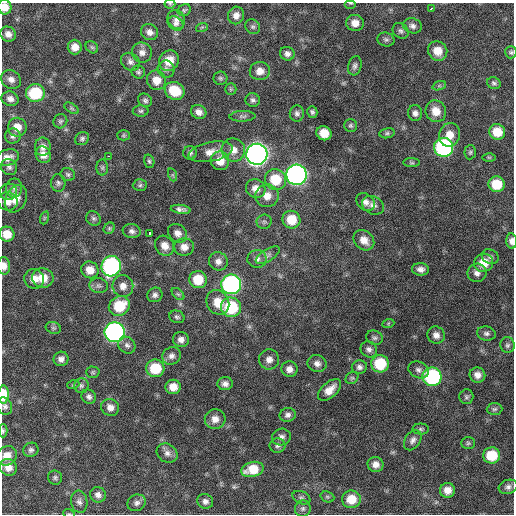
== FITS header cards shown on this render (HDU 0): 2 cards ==
NAXIS1  =                  512 / Axis length
NAXIS2  =                  512 / Axis length

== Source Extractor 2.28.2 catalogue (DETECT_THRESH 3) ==
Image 512 x 512 px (HDU 0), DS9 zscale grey, 1 PNG px = 1 image px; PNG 516 x 516 px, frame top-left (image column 1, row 512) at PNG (2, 3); each listed source drawn as its Kron ellipse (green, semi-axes under 4 px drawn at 4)
Background 360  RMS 20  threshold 59.7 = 3 sigma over >= 5 px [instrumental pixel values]
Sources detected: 185; all 185 listed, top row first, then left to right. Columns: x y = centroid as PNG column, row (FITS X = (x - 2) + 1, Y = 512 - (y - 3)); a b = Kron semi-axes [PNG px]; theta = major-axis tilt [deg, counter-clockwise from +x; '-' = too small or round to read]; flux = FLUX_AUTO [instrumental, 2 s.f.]
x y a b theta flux
351 3 6 3 0 1400
170 4 5 5 - 1700
5 7 7 6 - 14000
432 8 4 2 - 4300
184 10 7 5 32 2400
236 15 9 8 - 8100
176 19 10 8 -59 6600
176 23 8 6 -33 4200
355 23 9 8 - 12000
412 26 9 7 -16 5700
202 27 6 3 18 1600
253 27 8 7 - 3200
401 31 8 7 - 4000
149 32 9 7 -33 7200
8 34 8 7 - 7900
386 39 8 7 - 3400
75 47 7 7 - 11000
92 47 7 5 -43 2600
438 51 10 9 - 19000
142 52 10 10 - 8000
511 52 6 5 - 2600
287 54 7 6 - 5400
169 61 11 9 52 22000
130 62 10 8 -37 5800
355 66 10 6 75 4600
166 69 9 8 - 4800
260 71 10 9 - 11000
138 72 7 6 - 2900
220 78 7 6 - 2800
11 79 10 9 - 7800
156 80 10 9 - 16000
494 83 7 6 - 3100
439 86 7 4 19 2600
231 89 6 5 - 2100
175 91 10 8 -30 39000
35 93 9 9 - 65000
10 99 8 7 - 7200
145 100 7 6 - 3500
253 100 7 7 - 3800
71 108 8 4 -32 2200
141 111 8 6 1 2900
436 111 11 10 - 18000
199 112 8 6 -28 7700
312 112 6 5 - 2900
297 113 8 7 - 4500
415 113 8 7 - 5600
243 116 13 5 2 3900
60 121 7 6 - 2900
351 125 6 6 - 2700
17 127 9 9 - 15000
497 132 8 7 - 23000
324 133 8 7 - 21000
387 133 8 5 10 2600
123 135 6 5 - 2100
450 135 12 10 76 17000
13 136 8 7 - 4400
82 139 7 6 - 3300
43 147 9 8 - 7900
444 147 9 9 - 240000
233 150 12 11 - 12000
211 152 22 9 11 15000
470 152 7 5 86 2700
190 153 7 6 - 3600
257 154 10 10 - 910000
43 155 8 7 - 10000
108 156 3 2 - 6700
8 157 12 8 17 10000
489 157 6 4 -1 1900
149 161 7 5 -73 2500
220 161 9 9 - 17000
412 163 8 4 -1 2400
9 167 8 7 - 4000
102 168 8 6 89 3100
68 174 7 6 - 3000
173 175 6 4 -71 1900
296 175 10 10 - 510000
275 179 11 10 - 37000
58 183 9 7 -87 4000
496 184 8 8 - 33000
140 185 7 6 - 2800
14 188 9 8 - 5700
256 189 10 9 - 13000
8 192 8 8 - 4800
267 196 11 11 - 15000
16 199 14 10 64 15000
8 201 10 9 - 10000
365 202 10 8 -39 7000
373 205 11 9 -26 8000
181 209 10 4 -7 5300
44 218 6 4 71 1900
93 218 8 7 - 3500
291 220 9 8 - 29000
264 222 7 7 - 3200
109 228 6 5 - 2100
132 231 9 7 -10 5000
177 233 10 8 -38 8500
7 234 7 7 - 18000
150 234 4 3 - 4100
364 240 11 9 -44 13000
512 241 7 5 -84 6700
165 246 10 9 - 11000
184 247 10 9 - 10000
268 255 13 6 33 5400
490 257 9 7 -27 4300
257 259 9 9 - 7000
218 261 9 9 - 7600
484 263 9 9 - 23000
4 266 8 6 -86 9400
111 266 10 9 - 250000
421 269 8 6 -4 6300
90 270 9 8 - 15000
477 273 9 9 - 7300
43 278 11 9 -10 20000
34 279 10 9 - 13000
198 280 9 8 - 31000
231 284 10 10 - 330000
99 286 9 7 -11 4600
123 286 11 10 - 11000
178 294 7 4 -44 2500
155 295 8 7 - 4800
218 302 13 11 -59 22000
119 306 11 9 31 43000
231 307 10 9 - 76000
177 317 8 6 -23 3100
388 324 6 4 20 1600
53 328 8 5 -20 3100
115 332 10 10 - 430000
486 333 9 7 -11 4600
436 335 9 8 - 7500
374 338 8 7 - 3600
181 340 8 7 - 6400
127 345 9 8 - 5200
507 345 8 7 - 3800
369 349 8 7 - 5400
171 356 9 8 - 6400
61 359 7 7 - 6300
269 359 10 10 - 9300
317 363 10 8 -18 7100
380 364 9 8 - 52000
359 367 7 6 - 4800
155 368 9 9 - 42000
289 369 8 7 - 7900
418 370 10 8 -25 5500
93 372 7 5 -2 2300
477 375 8 7 - 8800
432 377 9 9 - 160000
352 378 7 5 41 2700
225 384 8 6 4 5900
73 385 6 3 19 1800
81 386 7 7 - 3700
173 387 7 7 - 14000
330 390 14 7 42 15000
3 395 9 5 89 30000
89 397 7 6 - 4600
466 397 7 7 - 3200
5 406 9 7 -69 4700
110 407 9 8 - 8700
494 409 8 5 3 2900
288 415 8 7 - 5000
215 419 10 10 - 11000
421 429 8 5 0 2700
3 431 6 4 -90 2200
281 437 9 8 - 6100
413 440 11 7 55 6300
468 443 7 5 1 2600
278 446 8 7 - 4100
31 450 8 7 - 4000
167 453 11 9 -36 6800
492 455 8 8 - 40000
7 456 10 9 - 15000
375 464 8 7 - 8900
8 467 9 8 - 12000
252 469 11 7 14 29000
55 477 7 7 - 3100
508 487 9 7 16 5100
447 490 7 7 - 12000
98 495 8 7 - 6300
327 497 7 5 -21 2100
301 498 9 6 -24 3700
351 499 9 9 - 26000
205 501 8 7 - 5200
79 502 11 8 -81 5900
137 503 9 8 - 5400
303 509 8 8 - 4200
69 514 6 3 -18 1400
At the frame edge (FLAGS 8, measured only in part): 8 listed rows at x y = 351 3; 170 4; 5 7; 512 241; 4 266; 3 395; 3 431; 69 514